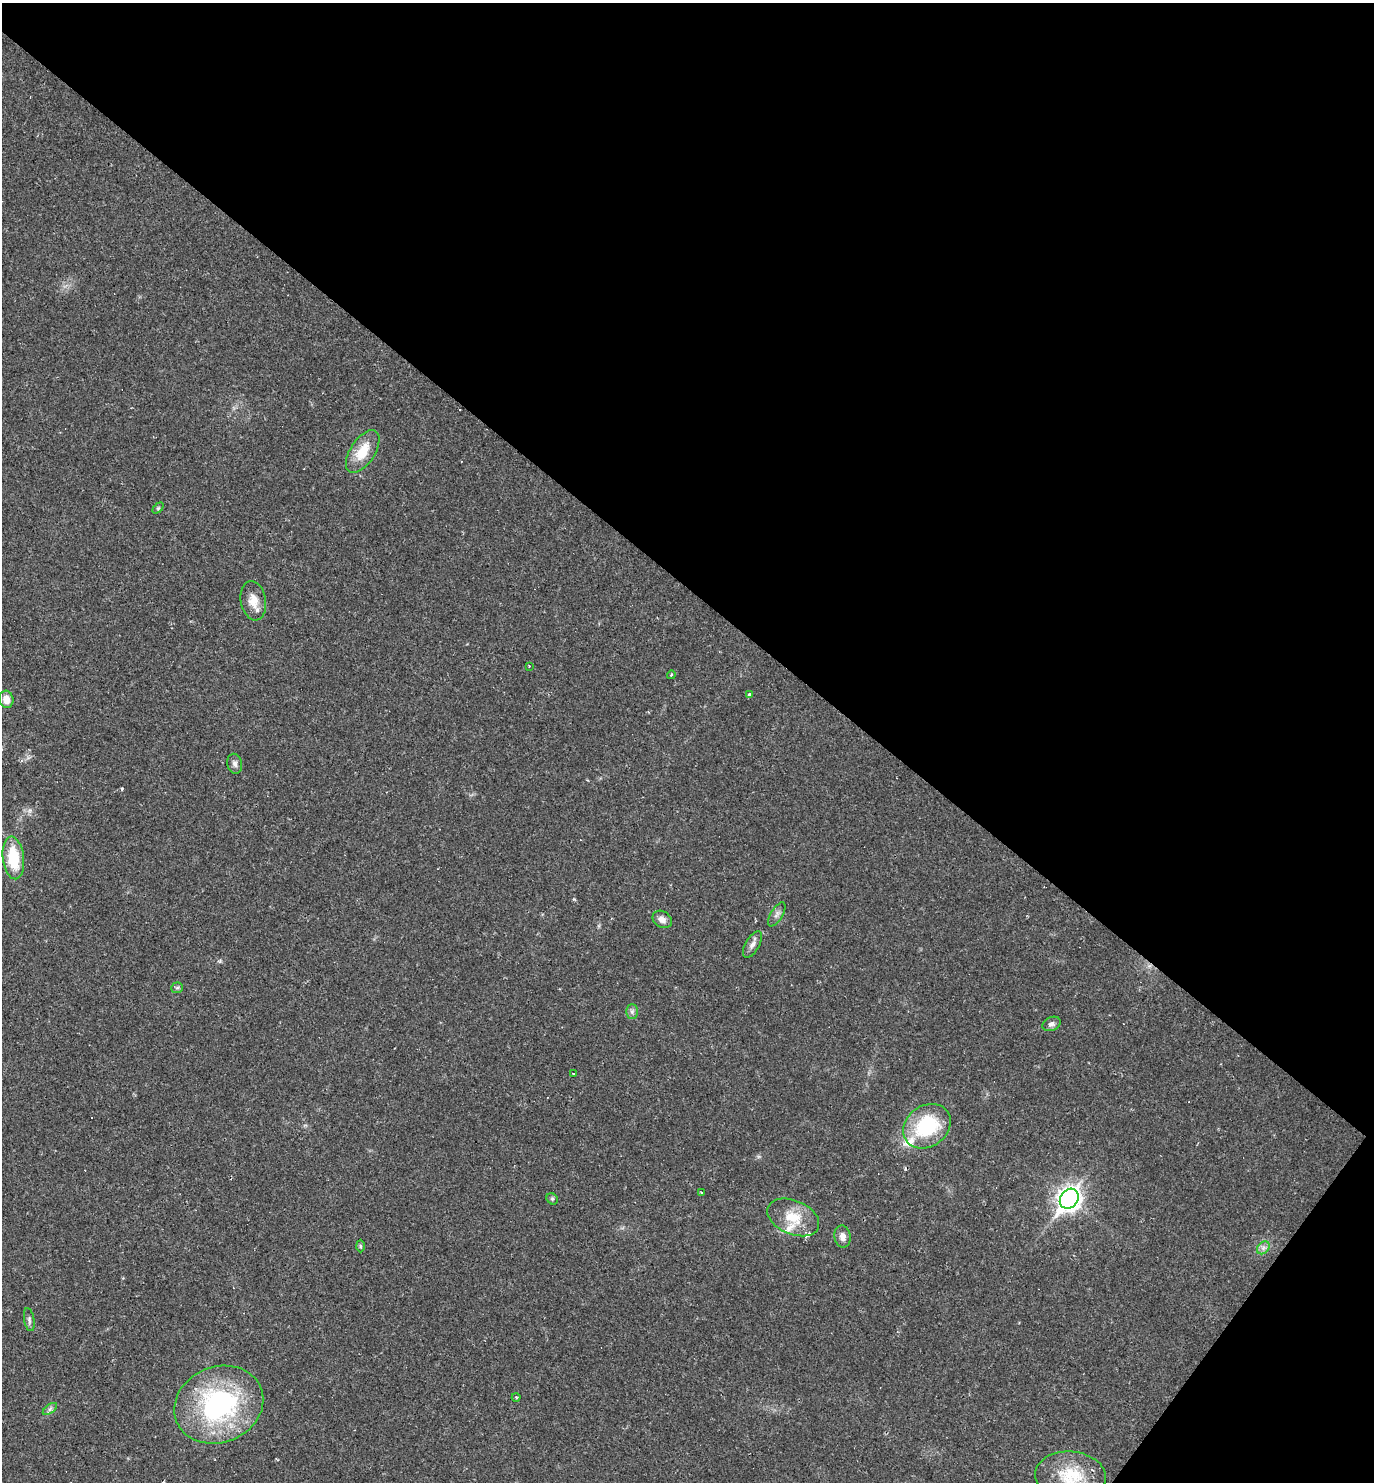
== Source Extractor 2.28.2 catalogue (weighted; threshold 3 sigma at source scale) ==
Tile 8 of 4 x 4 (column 4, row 2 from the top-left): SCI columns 4405-5776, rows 2961-4440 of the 5925 x 5920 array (HDU 1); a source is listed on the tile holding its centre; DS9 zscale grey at full resolution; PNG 1376 x 1484 px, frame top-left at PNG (2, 3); each listed source drawn as its Kron ellipse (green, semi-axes under 4 px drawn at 4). Shown black and unused: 42% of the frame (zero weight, under 2 of 3 exposures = <1% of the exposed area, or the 3 px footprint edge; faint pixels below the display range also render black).
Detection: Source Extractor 2.28.2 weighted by HDU 2 'WHT'; one run over the whole footprint, this tile lists its part. Background 0.0292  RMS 0.0039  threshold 0.0176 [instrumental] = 3 sigma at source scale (4.5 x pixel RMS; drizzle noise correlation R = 1.50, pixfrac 1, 0.05/0.05 arcsec/px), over >= 5 px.
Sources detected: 38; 5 cosmic-ray / hot-pixel residue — neither listed nor drawn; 4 inside a brighter listed object's ellipse — not listed separately; the other 29 listed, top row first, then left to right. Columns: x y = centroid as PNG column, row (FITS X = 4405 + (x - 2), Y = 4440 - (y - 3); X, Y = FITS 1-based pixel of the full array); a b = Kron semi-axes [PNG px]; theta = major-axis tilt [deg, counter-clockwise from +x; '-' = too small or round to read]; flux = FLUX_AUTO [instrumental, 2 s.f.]
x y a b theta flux
363 451 24 12 57 9.7
158 508 6 4 45 0.57
253 601 20 12 -80 4.9
529 666 2 2 - 0.26
671 675 4 3 - 0.4
749 695 4 3 - 1.9
6 699 9 7 -75 3.8
235 764 10 7 -76 1.5
13 858 21 10 -83 16
777 914 13 6 59 1.6
662 919 10 8 -33 2.4
752 945 15 7 61 2
177 988 6 5 - 0.75
632 1012 7 6 - 1.1
1052 1024 9 7 22 1.4
573 1074 3 2 - 0.43
927 1126 25 20 36 28
701 1192 3 2 - 0.74
552 1199 6 5 - 0.66
1069 1199 11 8 54 280
793 1217 27 17 -23 11
843 1237 11 8 -79 2.6
360 1246 6 4 -89 0.56
1263 1248 7 5 46 1.4
29 1320 12 5 -81 1.1
516 1397 4 3 - 0.43
219 1405 45 38 23 68
50 1409 8 4 37 0.99
1070 1476 35 24 -5 17
Isophote crosses this tile's border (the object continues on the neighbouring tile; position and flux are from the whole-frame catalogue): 1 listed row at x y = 1070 1476
Unlisted compact peaks at least as high as the median listed source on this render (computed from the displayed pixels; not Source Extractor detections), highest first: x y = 122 789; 574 899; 30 810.